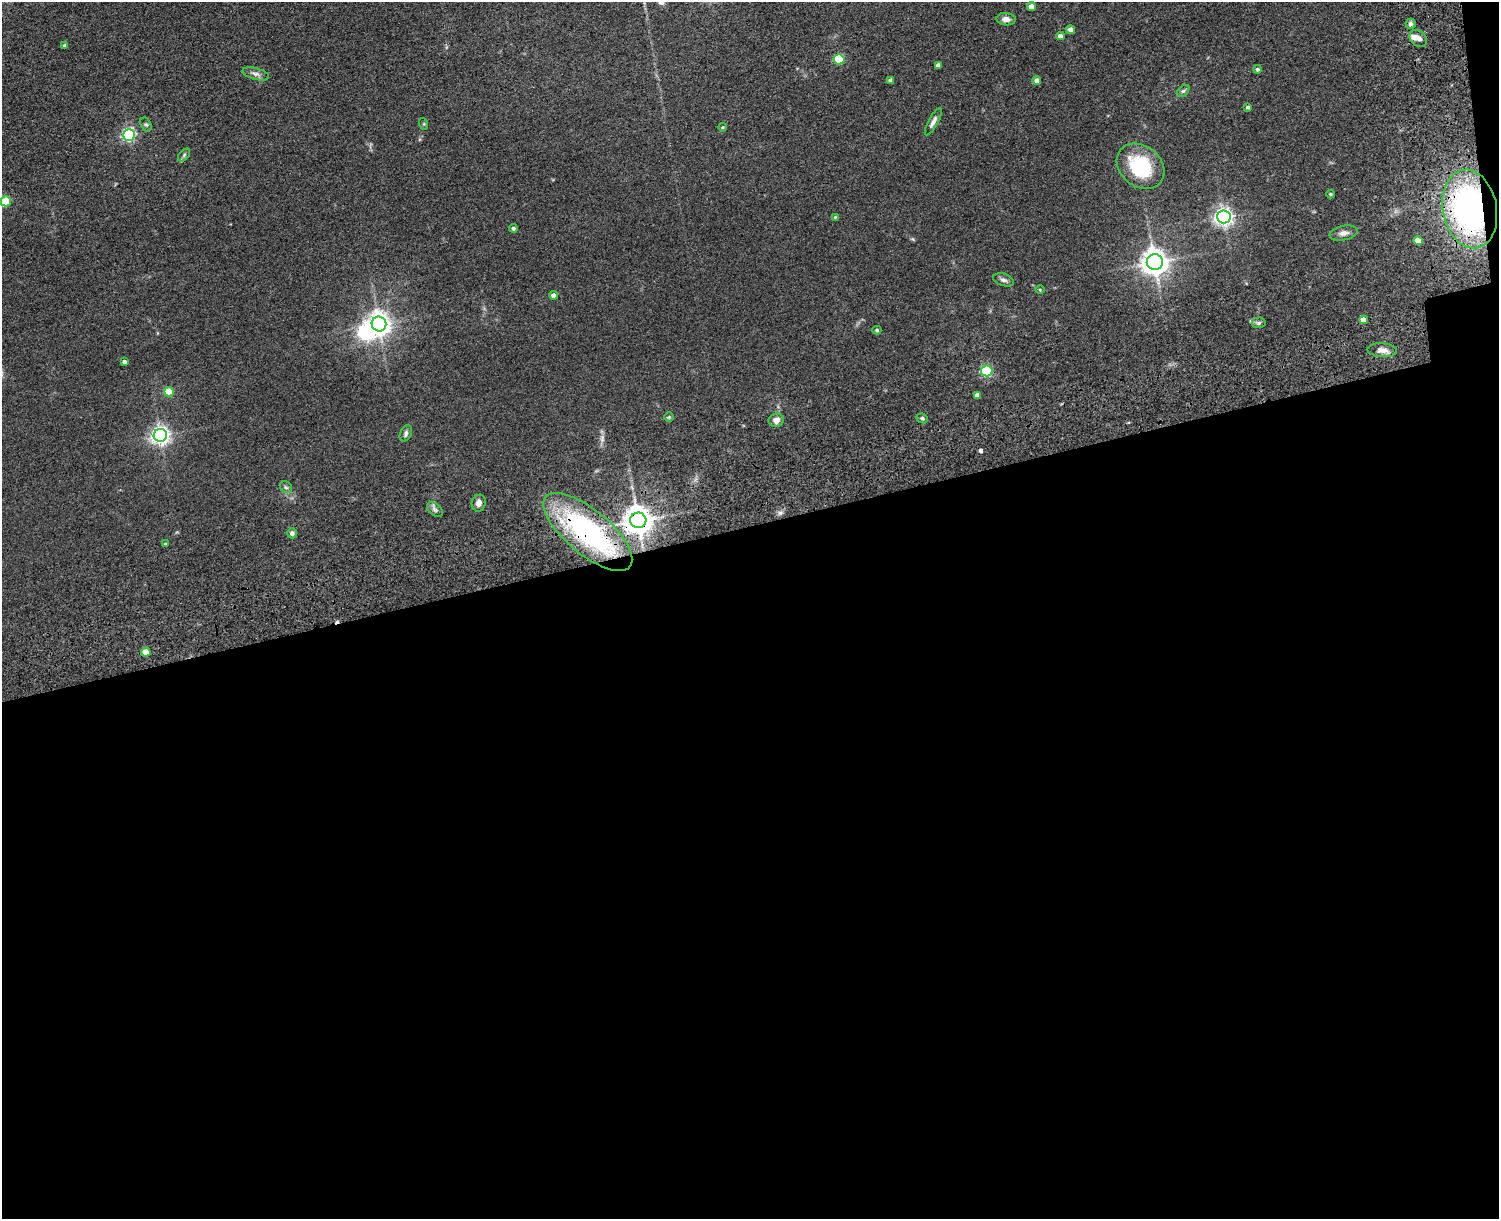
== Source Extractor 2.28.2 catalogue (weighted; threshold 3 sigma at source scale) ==
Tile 12 of 3 x 4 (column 3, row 4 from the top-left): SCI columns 3267-4763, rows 161-1377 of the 5149 x 5188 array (HDU 1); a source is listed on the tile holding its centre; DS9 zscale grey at full resolution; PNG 1501 x 1221 px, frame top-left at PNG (2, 2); each listed source drawn as its Kron ellipse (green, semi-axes under 4 px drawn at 4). Shown black and unused: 58% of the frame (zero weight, under 3 of 5 exposures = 11% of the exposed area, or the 3 px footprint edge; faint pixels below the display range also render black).
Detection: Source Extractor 2.28.2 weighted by HDU 2 'WHT'; one run over the whole footprint, this tile lists its part. Background 0.0747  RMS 0.0081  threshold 0.0365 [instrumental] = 3 sigma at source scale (4.5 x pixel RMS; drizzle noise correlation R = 1.50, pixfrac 1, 0.05/0.05 arcsec/px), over >= 5 px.
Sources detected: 60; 1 inside a brighter object's white glare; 2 cosmic-ray / hot-pixel residue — neither listed nor drawn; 1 inside a brighter listed object's ellipse — not listed separately; the other 56 listed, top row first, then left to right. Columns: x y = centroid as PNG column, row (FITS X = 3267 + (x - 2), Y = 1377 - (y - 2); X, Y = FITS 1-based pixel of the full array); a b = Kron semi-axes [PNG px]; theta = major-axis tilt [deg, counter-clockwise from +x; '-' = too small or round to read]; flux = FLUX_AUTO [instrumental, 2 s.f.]
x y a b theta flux
1031 6 4 4 - 6.1
1006 19 9 6 -4 4.2
1411 24 5 5 - 1.7
1071 30 4 4 - 4.2
1060 36 4 4 - 3.3
1418 38 10 7 -41 4.9
65 45 4 3 - 1.5
839 59 5 5 - 42
938 65 4 4 - 2.4
1258 69 4 4 - 1.2
256 74 13 5 -15 3.1
891 81 4 4 - 3.2
1037 81 4 4 - 4.2
1183 91 7 4 43 1.4
1248 107 4 3 - 1.5
933 122 15 5 61 3.1
146 124 7 5 -61 1.4
424 124 6 4 -72 0.74
722 127 4 3 - 0.84
129 135 6 6 - 130
184 155 7 4 46 1.3
1141 166 26 20 -39 44
1331 194 4 3 - 0.73
6 201 5 5 - 33
1470 209 40 27 -80 210
835 217 3 3 - 0.73
1224 217 7 6 - 340
513 228 4 4 - 1.5
1344 233 14 7 11 3.7
1418 241 5 4 - 7.8
1155 262 8 8 - 840
1003 280 10 6 -17 2.5
1040 290 5 3 - 0.64
554 295 4 4 - 3.4
1364 320 4 4 - 6
1259 323 7 5 2 1.6
379 324 7 7 - 580
877 330 4 4 - 1.1
1382 350 15 7 -4 4.6
124 362 4 3 - 2.2
987 371 6 5 - 69
169 392 5 4 - 19
977 395 4 4 - 4.1
669 417 5 4 - 0.89
922 418 6 5 - 1.4
776 420 8 7 - 4.6
406 433 8 5 64 2.2
160 435 6 6 - 340
286 487 6 5 - 1.5
479 503 8 7 - 4.1
435 510 9 5 -41 2.2
638 520 8 7 - 1100
588 532 55 22 -40 140
292 533 5 5 - 2.5
165 544 4 3 - 0.83
146 652 4 4 - 15
Overlapping masked pixels (flux is a lower limit): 3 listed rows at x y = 1470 209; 638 520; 588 532
Isophote crosses this tile's border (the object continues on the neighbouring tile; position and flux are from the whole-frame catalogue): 1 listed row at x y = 6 201